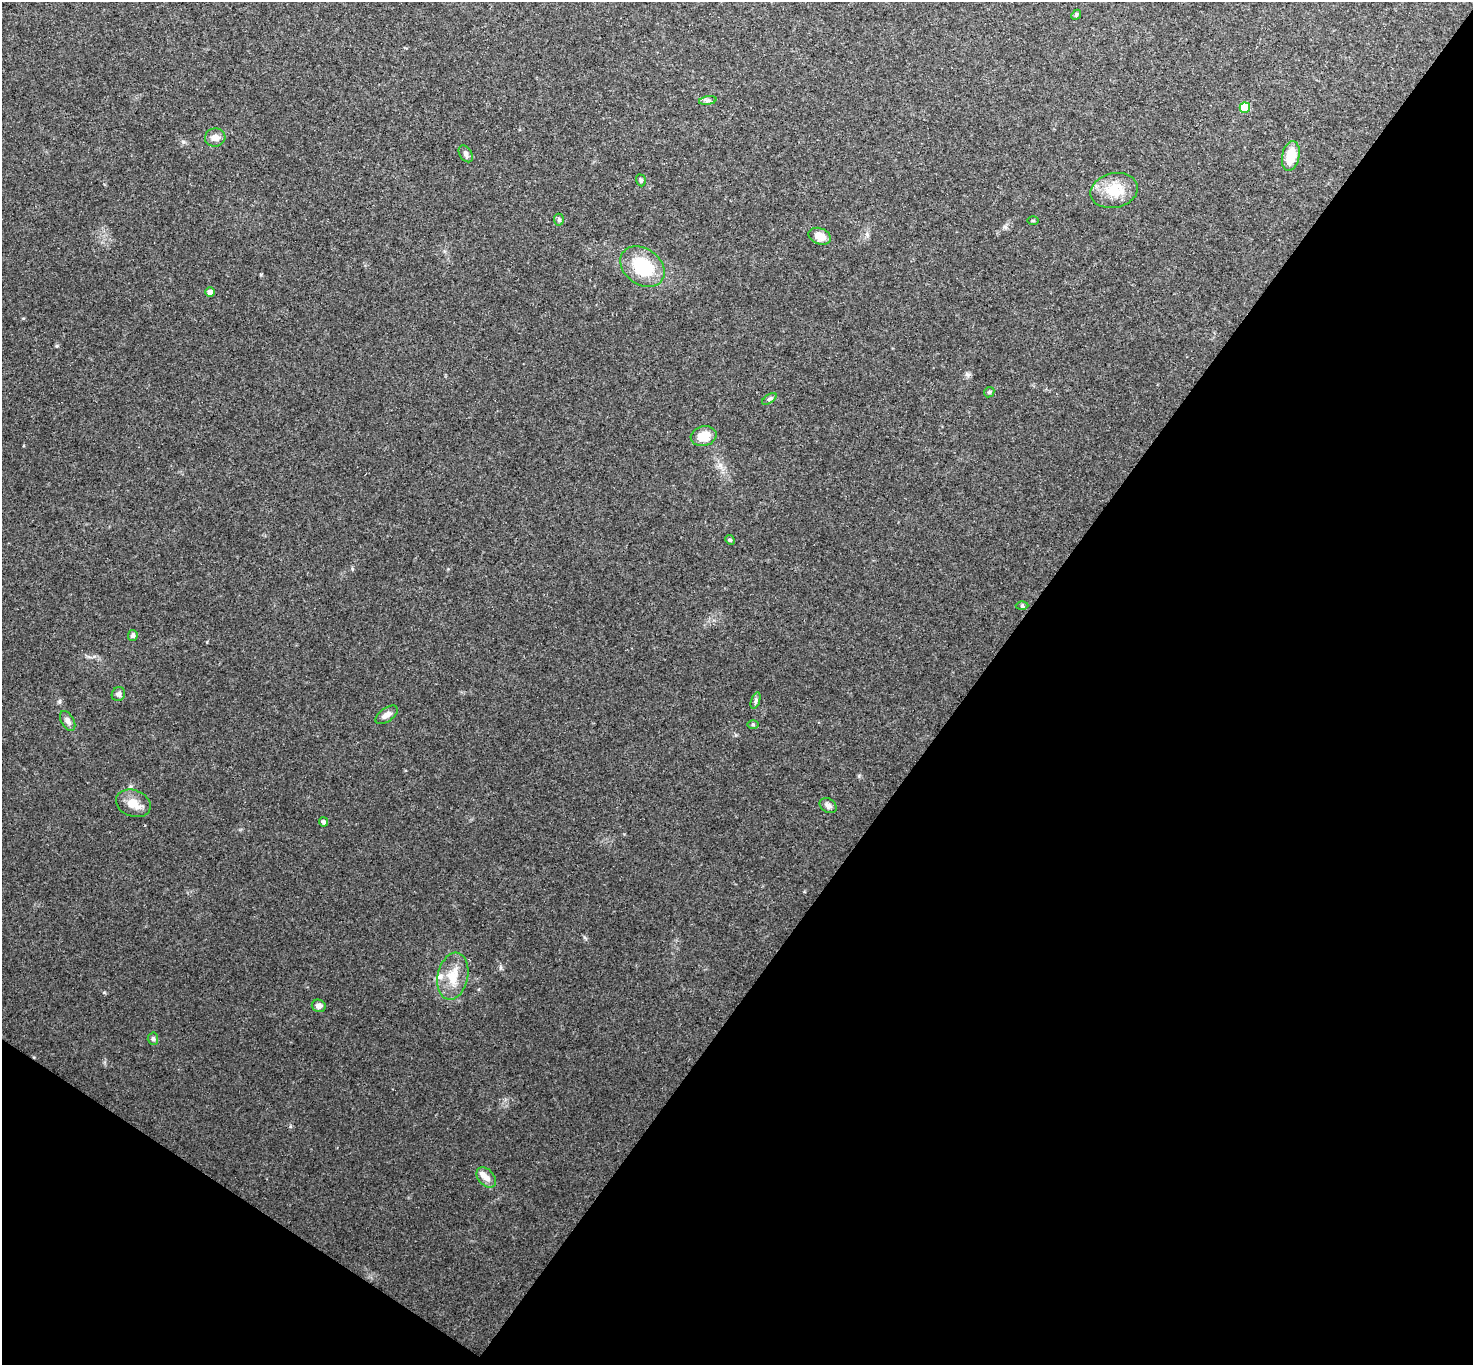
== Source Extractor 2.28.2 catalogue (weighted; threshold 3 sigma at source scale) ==
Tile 15 of 4 x 4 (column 3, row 4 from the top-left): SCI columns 2942-4412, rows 148-1510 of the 5882 x 5888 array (HDU 1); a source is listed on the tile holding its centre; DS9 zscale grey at full resolution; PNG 1475 x 1367 px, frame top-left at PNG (2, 2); each listed source drawn as its Kron ellipse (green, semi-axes under 4 px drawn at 4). Shown black and unused: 38% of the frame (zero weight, under 3 of 4 exposures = <1% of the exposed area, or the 3 px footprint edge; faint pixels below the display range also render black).
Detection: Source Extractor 2.28.2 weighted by HDU 2 'WHT'; one run over the whole footprint, this tile lists its part. Background 0.0664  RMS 0.0077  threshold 0.0347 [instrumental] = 3 sigma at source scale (4.5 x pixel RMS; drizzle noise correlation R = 1.50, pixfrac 1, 0.05/0.05 arcsec/px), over >= 5 px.
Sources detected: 33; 2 inside a brighter listed object's ellipse — not listed separately; the other 31 listed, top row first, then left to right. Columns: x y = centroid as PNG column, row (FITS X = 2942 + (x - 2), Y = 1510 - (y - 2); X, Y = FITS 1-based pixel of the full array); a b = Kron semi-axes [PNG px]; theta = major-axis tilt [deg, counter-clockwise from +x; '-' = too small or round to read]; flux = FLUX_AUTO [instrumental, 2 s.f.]
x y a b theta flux
1076 15 6 4 46 0.92
708 101 9 4 9 1.7
1245 108 5 5 - 20
215 137 10 9 - 4.3
466 154 9 6 -58 2.2
1291 156 15 8 79 14
641 180 6 4 -70 1.1
1114 190 24 17 13 18
559 220 6 5 - 1.3
1033 221 6 4 0 0.72
820 236 11 8 -21 7.1
642 267 24 18 -36 32
210 292 5 4 - 2.6
989 392 6 4 44 1.1
769 399 8 4 36 1.4
704 436 13 10 13 12
730 540 5 4 - 0.9
1022 606 6 4 0 0.96
133 635 5 5 - 1.6
118 694 7 6 - 2.3
756 700 8 3 71 1.4
387 715 13 6 35 3.7
68 721 11 6 -59 2.7
753 725 6 4 0 0.93
133 803 18 13 -21 8.7
828 805 9 6 -33 2.5
323 822 5 4 - 1.5
453 976 24 15 78 14
319 1006 7 6 - 2.9
153 1039 6 5 - 1.4
486 1177 11 8 -48 4.5